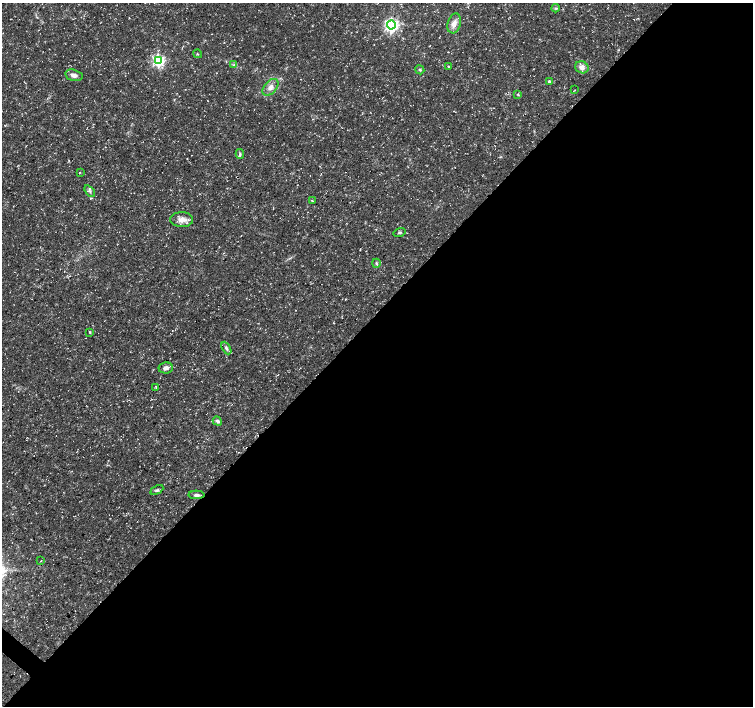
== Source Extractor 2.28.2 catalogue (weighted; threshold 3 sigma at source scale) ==
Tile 12 of 4 x 4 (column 4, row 3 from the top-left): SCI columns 4515-6016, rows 1641-3047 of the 6016 x 6028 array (HDU 1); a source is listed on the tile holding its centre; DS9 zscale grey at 2 x 2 block average (1 PNG px = mean of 2 x 2 image px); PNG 755 x 708 px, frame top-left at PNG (2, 3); each listed source drawn as its Kron ellipse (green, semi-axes under 4 px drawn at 4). Shown black and unused: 56% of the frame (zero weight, under 3 of 5 exposures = <1% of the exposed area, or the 3 px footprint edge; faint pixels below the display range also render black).
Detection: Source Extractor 2.28.2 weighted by HDU 2 'WHT'; one run over the whole footprint, this tile lists its part. Background 0.0309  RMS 0.0024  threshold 0.0109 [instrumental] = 3 sigma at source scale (4.5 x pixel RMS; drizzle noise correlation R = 1.50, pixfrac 1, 0.0396/0.0396 arcsec/px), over >= 5 px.
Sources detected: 30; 1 inside a brighter listed object's ellipse — not listed separately; the other 29 listed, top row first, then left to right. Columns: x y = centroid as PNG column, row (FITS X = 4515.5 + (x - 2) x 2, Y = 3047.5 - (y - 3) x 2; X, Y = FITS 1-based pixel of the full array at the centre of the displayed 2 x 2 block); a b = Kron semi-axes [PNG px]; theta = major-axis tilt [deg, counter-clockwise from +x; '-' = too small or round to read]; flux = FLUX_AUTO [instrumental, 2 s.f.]
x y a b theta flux
556 8 4 2 - 0.72
454 23 10 6 73 3.6
391 25 4 4 - 150
198 54 4 2 - 0.3
158 60 4 4 - 100
234 65 4 3 - 0.84
448 66 4 3 - 0.64
582 67 7 6 - 3
420 70 5 3 - 0.78
74 75 9 5 -13 2.5
549 82 3 3 - 1.6
270 87 10 6 47 3.3
575 90 3 2 - 0.23
518 95 3 2 - 0.47
240 154 5 3 - 0.87
80 172 3 2 - 0.36
90 191 7 3 -51 1.2
312 201 4 2 - 0.42
182 220 11 7 -1 4.4
399 233 6 3 15 0.82
376 263 4 3 - 0.72
90 332 3 2 - 0.6
226 348 7 3 -61 1.3
166 368 7 5 9 2.1
156 388 3 2 - 0.56
217 421 5 3 - 1.5
157 490 7 3 28 0.99
196 495 8 4 -1 1.8
41 561 2 2 - 0.29